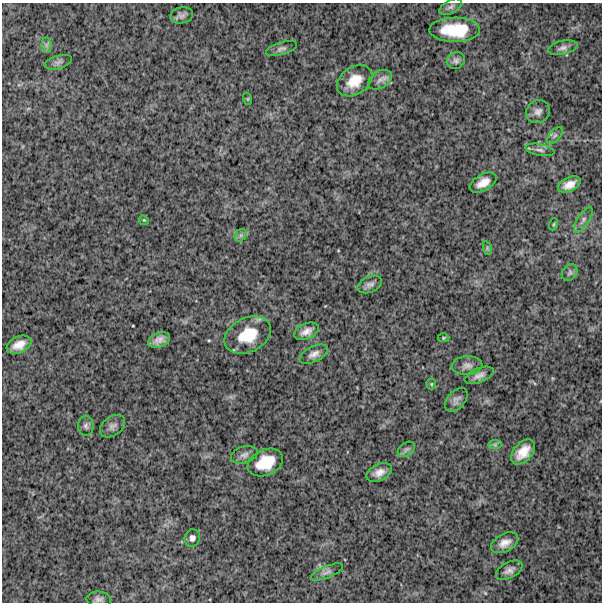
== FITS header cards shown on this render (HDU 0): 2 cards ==
NAXIS1  =                  600
NAXIS2  =                  600

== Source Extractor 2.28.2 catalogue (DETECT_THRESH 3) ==
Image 600 x 600 px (HDU 0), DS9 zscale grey, 1 PNG px = 1 image px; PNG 604 x 604 px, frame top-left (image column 1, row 600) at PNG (2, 3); each listed source drawn as its Kron ellipse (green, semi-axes under 4 px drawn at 4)
Background 1460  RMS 240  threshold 730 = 3 sigma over >= 5 px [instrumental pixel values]
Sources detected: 46; all 46 listed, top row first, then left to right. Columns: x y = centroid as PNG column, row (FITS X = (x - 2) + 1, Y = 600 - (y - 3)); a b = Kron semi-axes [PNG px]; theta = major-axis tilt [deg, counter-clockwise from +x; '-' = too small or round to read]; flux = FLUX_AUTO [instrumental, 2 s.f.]
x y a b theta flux
451 7 12 6 28 58000
181 15 11 8 11 65000
455 30 25 12 0 650000
46 45 7 5 90 49000
282 48 16 6 16 60000
563 48 15 7 12 81000
456 61 9 8 - 58000
58 62 14 6 16 63000
380 80 13 8 32 89000
355 81 19 13 34 330000
248 99 6 4 -72 17000
538 112 12 11 - 97000
555 136 10 5 47 52000
540 150 15 5 -11 63000
483 183 15 8 29 180000
569 185 12 7 25 140000
144 220 5 4 - 18000
583 220 14 5 58 72000
554 224 6 4 71 23000
241 235 7 5 46 44000
487 248 7 4 -72 31000
570 273 9 7 52 48000
370 284 13 7 24 77000
306 331 13 7 24 120000
248 335 24 17 26 550000
443 338 6 4 2 19000
159 340 11 7 23 110000
19 345 13 8 25 180000
314 354 15 7 26 98000
467 365 15 9 4 96000
479 375 15 7 21 99000
431 384 5 5 - 22000
456 400 14 8 49 80000
86 426 10 7 -88 54000
112 426 14 9 36 81000
495 445 7 4 1 33000
406 449 9 6 38 50000
523 452 15 9 49 250000
244 455 13 8 17 79000
265 462 18 12 24 450000
379 472 13 8 25 130000
192 538 9 7 74 66000
505 543 14 9 28 140000
509 570 14 8 28 92000
327 572 17 6 23 73000
99 599 12 7 -4 68000